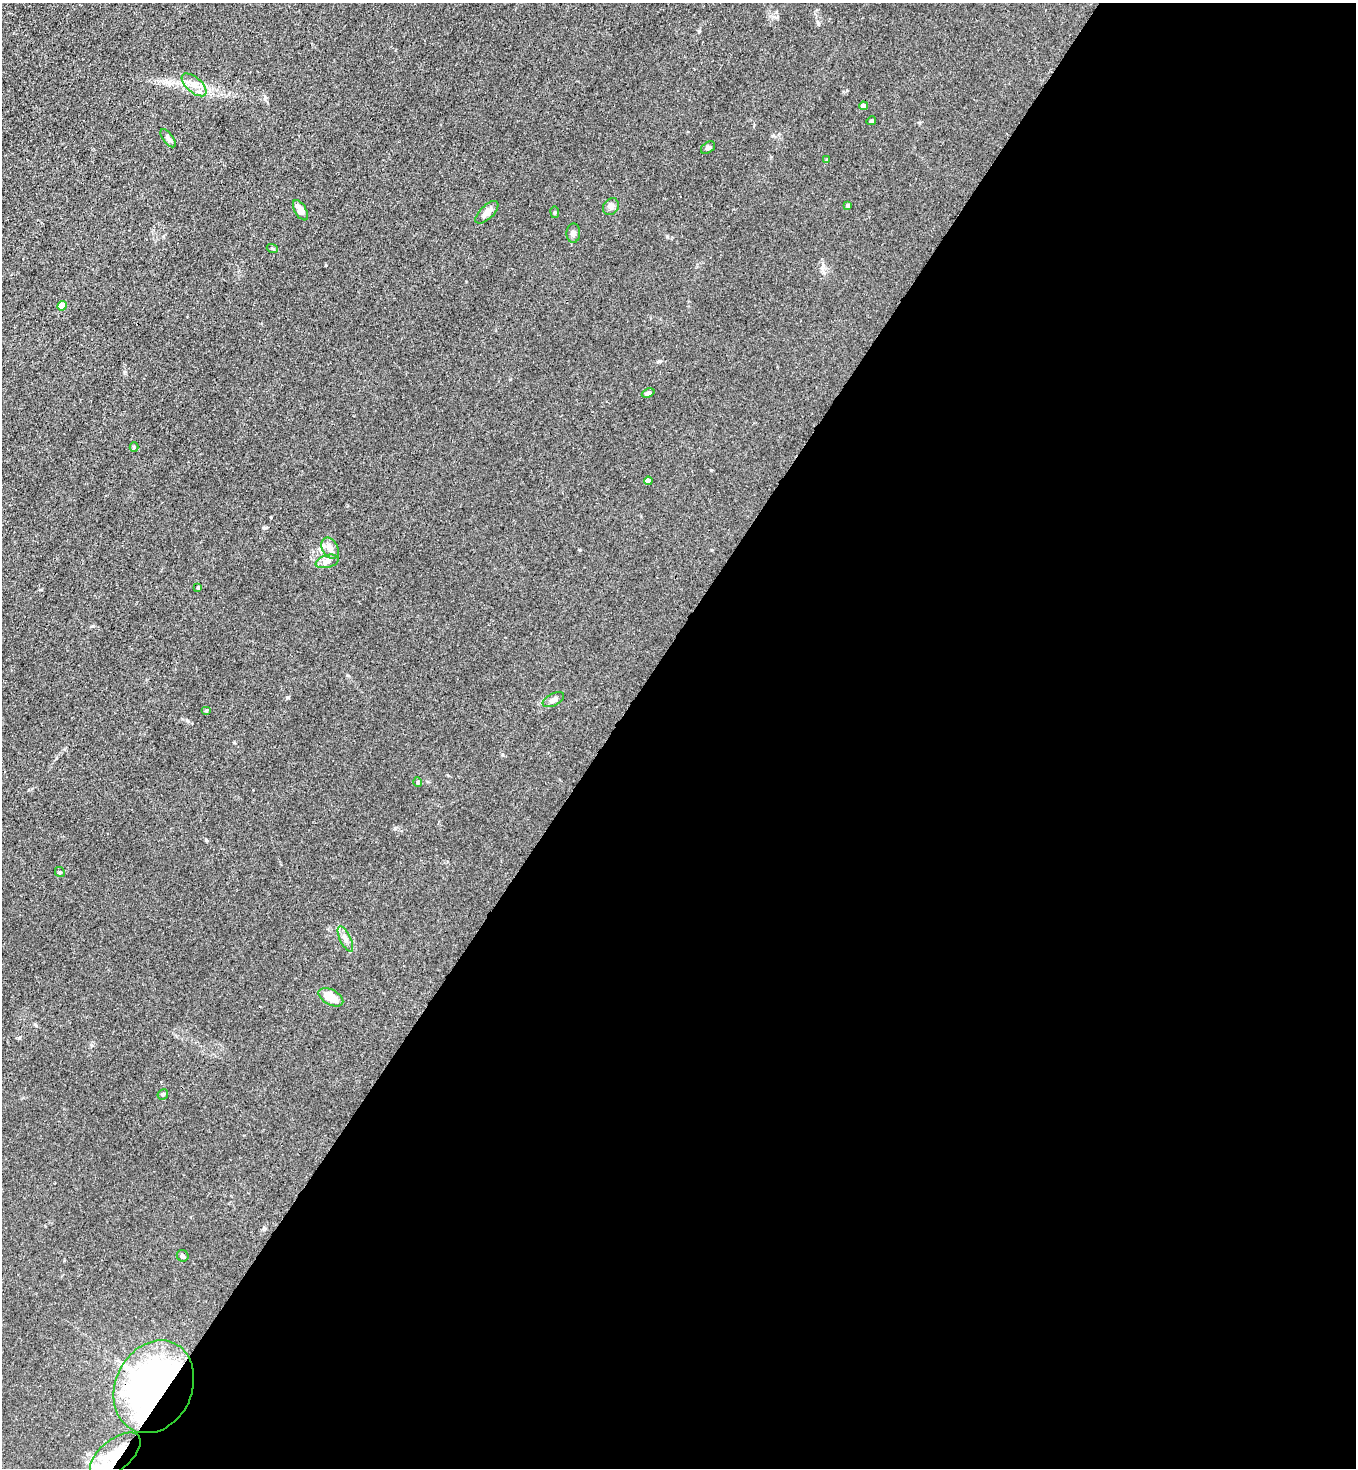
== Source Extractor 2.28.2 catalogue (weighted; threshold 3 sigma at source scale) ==
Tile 12 of 4 x 4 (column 4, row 3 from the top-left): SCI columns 4294-5647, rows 1529-2994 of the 6011 x 5988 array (HDU 1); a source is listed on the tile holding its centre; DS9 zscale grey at full resolution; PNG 1358 x 1470 px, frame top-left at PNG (2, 3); each listed source drawn as its Kron ellipse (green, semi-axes under 4 px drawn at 4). Shown black and unused: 55% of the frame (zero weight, under 3 of 4 exposures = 7% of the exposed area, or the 3 px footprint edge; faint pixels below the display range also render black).
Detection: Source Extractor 2.28.2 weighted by HDU 2 'WHT'; one run over the whole footprint, this tile lists its part. Background 0.0213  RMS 0.0028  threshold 0.0126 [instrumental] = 3 sigma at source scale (4.5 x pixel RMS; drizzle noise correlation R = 1.50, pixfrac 1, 0.05/0.05 arcsec/px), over >= 5 px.
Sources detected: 30; all 30 listed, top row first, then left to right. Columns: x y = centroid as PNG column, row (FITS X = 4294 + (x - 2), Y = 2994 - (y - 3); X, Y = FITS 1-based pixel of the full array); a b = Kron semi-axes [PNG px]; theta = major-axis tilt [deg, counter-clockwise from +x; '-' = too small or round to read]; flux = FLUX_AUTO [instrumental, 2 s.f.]
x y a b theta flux
194 85 15 7 -41 2.2
863 106 4 4 - 1.8
871 121 5 4 - 0.4
168 138 10 5 -53 0.77
708 148 8 5 35 0.58
827 160 3 3 - 0.54
848 205 4 3 - 0.51
611 207 9 7 55 1.1
300 210 11 5 -60 2.2
487 212 14 6 44 1.8
555 212 6 3 -83 0.29
573 233 9 7 87 0.87
272 248 5 3 - 0.28
62 306 5 4 - 5.3
648 393 6 4 21 0.86
134 447 4 4 - 0.25
648 481 4 4 - 1.8
330 548 11 8 -61 1.9
327 561 12 6 15 1.2
198 587 3 3 - 0.29
553 700 11 6 27 0.98
206 710 5 3 - 0.27
418 782 5 3 - 0.26
60 872 5 4 - 0.38
345 939 14 5 -64 1.3
331 997 13 7 -29 4.5
163 1094 5 5 - 0.47
183 1256 6 5 - 0.52
154 1387 48 38 64 130
115 1455 30 15 40 12
Overlapping masked pixels (flux is a lower limit): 2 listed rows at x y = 154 1387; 115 1455
Unlisted compact peaks at least as high as the median listed source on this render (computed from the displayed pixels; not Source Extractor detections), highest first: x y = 395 828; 288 697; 206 840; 264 528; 326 265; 711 470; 660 361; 667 236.